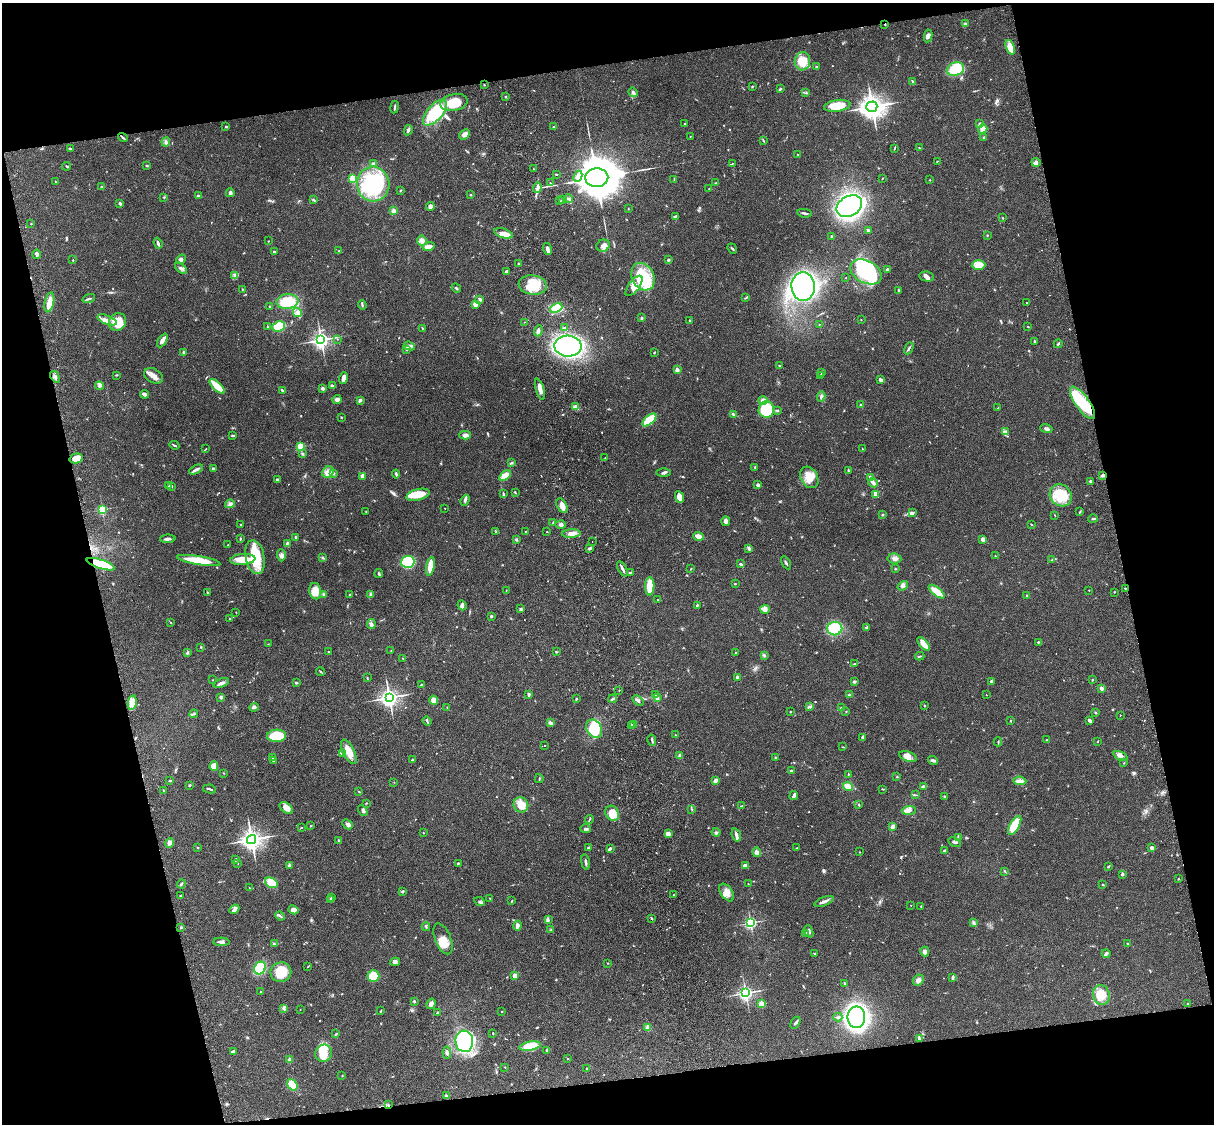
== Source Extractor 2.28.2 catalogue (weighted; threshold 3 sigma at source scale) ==
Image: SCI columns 122-4969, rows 277-4763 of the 5088 x 4927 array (HDU 1 of 3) = the unmasked area's bounding box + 8 px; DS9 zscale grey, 4 x 4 block average (1 PNG px = mean of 4 x 4 image px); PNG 1216 x 1126 px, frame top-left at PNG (2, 3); each listed source drawn as its Kron ellipse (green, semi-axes under 4 px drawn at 4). Shown black and unused: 26% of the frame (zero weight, under 3 of 4 exposures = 6% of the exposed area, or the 3 px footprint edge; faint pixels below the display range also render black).
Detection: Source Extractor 2.28.2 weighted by HDU 2 'WHT'. Background 0.0856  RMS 0.0061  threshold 0.0273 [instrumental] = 3 sigma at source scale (4.5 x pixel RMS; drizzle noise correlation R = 1.50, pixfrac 1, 0.05/0.05 arcsec/px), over >= 5 px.
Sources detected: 753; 3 too faint to see at this stretch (4 x 4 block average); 5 inside a brighter object's white glare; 1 cosmic-ray / hot-pixel residue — neither listed nor drawn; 17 coinciding with a brighter row at this scale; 35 inside a brighter listed object's ellipse — not listed separately; of the other 692, all 500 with FLUX_AUTO >= 1.57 (the completeness limit of this list) listed and drawn (192 fainter detections not listed), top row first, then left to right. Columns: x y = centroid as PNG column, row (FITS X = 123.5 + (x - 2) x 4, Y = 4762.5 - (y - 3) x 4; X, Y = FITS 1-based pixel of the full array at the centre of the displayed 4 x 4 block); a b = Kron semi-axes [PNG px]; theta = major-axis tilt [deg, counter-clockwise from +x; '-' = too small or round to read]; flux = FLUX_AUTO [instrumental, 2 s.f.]
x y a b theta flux
885 24 2 2 - 3.8
965 24 3 2 - 6
928 36 6 3 81 9.3
1010 47 7 3 -69 44
802 61 9 7 83 70
817 67 3 2 - 4.1
955 69 9 6 21 160
913 82 4 2 - 6.4
484 85 2 2 - 2.7
752 87 2 2 - 2
780 89 3 2 - 3.9
633 92 5 3 - 9.2
806 93 3 2 - 2.3
505 96 2 2 - 5.2
454 102 14 8 13 98
837 106 13 6 8 59
395 107 6 2 81 5.6
872 107 5 5 - 3000
435 113 16 7 49 210
980 123 3 2 - 4.2
685 124 2 2 - 2.4
226 126 2 2 - 4.5
554 127 2 2 - 2.6
983 129 5 3 - 22
408 130 5 3 - 8.7
465 134 6 4 43 18
690 136 2 2 - 2.2
123 137 5 2 - 4.7
983 137 2 2 - 2.2
764 141 3 2 - 2.2
166 142 4 3 - 7.7
894 148 4 2 - 2.4
920 148 3 2 - 2
71 149 2 2 - 2.3
798 155 2 2 - 4.4
937 161 2 2 - 1.8
1036 162 4 3 - 8.2
373 164 2 2 - 12
732 164 2 2 - 1.9
66 166 4 2 - 4.1
147 166 3 2 - 3.4
534 169 2 2 - 1.9
556 174 3 2 - 2.1
578 176 6 3 66 17
353 178 2 2 - 190
597 178 11 9 2 14000
674 179 4 2 - 2.4
882 179 2 2 - 1.9
930 180 2 2 - 2.6
55 181 2 2 - 1.6
550 183 2 2 - 2.3
715 183 2 2 - 1.8
373 184 17 16 - 410
102 187 3 2 - 9.6
537 187 5 3 - 9.3
709 189 2 2 - 1.7
401 190 2 2 - 2.1
230 193 4 3 - 7.9
198 195 2 2 - 5.5
471 195 3 2 - 2
164 197 3 2 - 2.6
313 199 3 2 - 3.4
569 199 4 2 - 5.3
562 200 2 2 - 1.9
559 201 3 2 - 2.4
120 203 3 3 - 4.7
849 206 13 9 28 1000
430 207 4 3 - 13
628 209 2 2 - 1.8
394 211 2 2 - 87
804 213 7 2 -11 6.7
675 216 3 2 - 4.1
1003 218 2 2 - 1.7
31 224 2 2 - 1.9
868 230 4 2 - 4.8
504 233 9 4 -18 34
987 235 2 2 - 2.6
832 236 3 2 - 3.7
268 241 2 2 - 1.6
422 241 5 4 - 13
158 243 5 2 - 9.3
428 246 6 3 14 26
603 246 7 6 - 17
547 249 6 3 -75 14
732 249 5 2 - 4.4
339 251 3 2 - 2.2
274 252 2 2 - 8.8
37 254 4 3 - 7.3
181 259 5 4 - 8.6
73 260 2 2 - 6.3
668 260 2 2 - 20
519 264 2 2 - 6.5
978 265 7 4 1 40
181 268 7 3 -41 9.3
887 269 3 2 - 6.3
506 271 3 2 - 4.8
866 272 17 11 -28 320
235 276 3 2 - 4.9
927 276 7 5 -10 15
643 277 14 11 -63 190
846 278 2 2 - 2.1
533 285 14 9 -8 90
634 286 12 5 53 32
803 287 14 11 -85 910
456 288 5 2 - 4.2
242 289 2 2 - 1.6
899 290 3 2 - 2.9
746 298 3 2 - 3.4
89 299 6 2 16 6.4
480 299 3 2 - 11
287 301 11 7 5 97
49 302 10 4 78 34
1027 303 2 2 - 3.3
476 304 3 3 - 25
362 305 5 2 - 4
269 307 3 2 - 2.6
556 308 6 4 24 70
297 312 5 3 - 11
642 318 2 2 - 18
107 320 10 4 -21 21
861 320 2 2 - 1.7
690 321 3 2 - 2.3
118 322 9 8 - 63
524 322 2 2 - 2.5
819 324 2 2 - 1.7
1028 326 2 2 - 1.7
267 327 2 2 - 2.2
279 327 6 5 - 180
422 328 2 2 - 2.1
565 328 2 2 - 4.5
538 331 5 3 - 11
337 339 2 2 - 1.9
162 340 7 4 60 16
321 340 3 3 - 1300
1034 341 2 2 - 3.6
1058 344 4 2 - 3.6
409 346 6 3 -20 9.8
568 346 13 10 -3 650
909 348 6 2 62 7.4
406 350 4 2 - 4.2
184 352 2 2 - 33
654 352 3 2 - 2.1
779 365 2 2 - 2.7
677 370 2 2 - 41
821 372 2 2 - 1.8
116 375 3 2 - 2.9
154 376 10 6 -31 25
821 376 2 2 - 2.2
55 377 6 2 -56 7.5
343 378 6 2 76 21
881 380 3 2 - 9.6
99 386 4 3 - 8.3
217 386 9 4 -44 59
332 386 4 2 - 6.1
322 388 2 2 - 11
540 389 11 2 -73 28
282 390 4 2 - 4.1
144 394 5 3 - 12
821 397 5 2 - 6.3
337 399 4 4 - 13
360 400 4 2 - 9.2
763 400 5 4 - 20
1083 403 19 7 -55 170
861 405 2 2 - 3
575 407 3 2 - 24
998 408 3 2 - 2.4
766 410 8 8 - 200
777 410 3 2 - 4
734 414 4 3 - 5.8
341 417 2 2 - 1.9
649 420 8 4 41 110
1046 429 6 3 -18 12
1006 431 3 2 - 3.9
465 435 6 4 1 13
233 436 3 2 - 3.9
174 445 5 2 - 5
301 447 2 2 - 190
206 449 2 2 - 1.6
862 449 3 2 - 2.1
302 454 3 2 - 5.1
605 457 2 2 - 1.8
76 458 6 5 - 45
512 463 2 2 - 3.7
755 467 2 2 - 2.6
214 468 3 2 - 5
196 469 7 2 26 15
848 470 3 2 - 2.8
328 472 6 5 - 29
333 473 2 2 - 7.6
663 473 7 2 0 6.3
396 474 4 2 - 6.3
1103 475 3 2 - 9.2
362 476 2 2 - 19
505 476 6 3 35 46
809 477 11 8 -61 47
870 477 3 2 - 6.4
277 480 3 2 - 3.8
1090 481 2 2 - 6.7
873 483 5 3 - 11
169 485 3 2 - 3.1
758 485 2 2 - 26
171 486 3 2 - 2.3
515 492 3 2 - 2.5
503 494 4 2 - 3.8
876 494 4 2 - 27
418 495 12 5 15 62
1061 495 12 10 -44 130
679 497 6 4 -66 23
465 500 6 3 69 8.5
230 504 5 4 - 11
562 506 8 5 -63 23
445 508 2 2 - 2.6
102 509 2 2 - 390
366 511 2 2 - 2.2
912 512 3 2 - 4.8
1080 512 3 2 - 3.1
882 515 2 2 - 3.4
1055 515 3 2 - 1.7
1093 519 5 2 - 3.9
726 521 5 3 - 13
553 523 3 2 - 5.4
1031 524 3 2 - 2.2
241 525 2 2 - 2
561 525 5 3 - 9.1
526 531 2 2 - 1.8
496 532 2 2 - 2.9
547 532 2 2 - 2.9
571 534 9 3 3 17
698 536 5 3 - 20
295 537 2 2 - 7
168 539 8 3 2 11
240 539 4 2 - 2.7
516 539 2 2 - 2.3
983 539 4 3 - 13
592 541 2 2 - 5.5
287 544 3 3 - 12
228 545 2 2 - 2.1
589 548 3 2 - 11
749 549 4 3 - 6.9
281 555 6 4 -88 11
995 556 3 2 - 2
255 557 17 9 -78 130
323 558 3 2 - 4.2
894 558 7 5 -7 15
243 559 13 5 5 58
1052 560 2 2 - 1.8
199 561 22 4 -9 86
408 562 7 6 - 190
786 563 7 2 -62 5.9
101 564 15 4 -18 120
741 564 4 3 - 6.7
430 566 9 4 79 52
622 569 8 2 -60 10
691 569 2 2 - 2
895 569 2 2 - 2.5
631 572 4 2 - 2.3
379 573 4 2 - 5.7
735 584 3 2 - 2.1
650 586 9 4 88 70
903 586 6 4 36 9.4
1125 588 2 2 - 2.1
1089 590 2 2 - 3.1
315 591 8 6 -77 45
506 591 2 2 - 1.7
207 592 2 2 - 3
937 592 9 3 -38 79
1114 592 2 2 - 1.7
371 594 3 3 - 9.6
323 595 3 2 - 3.7
350 595 2 2 - 2
1027 595 2 2 - 11
658 599 2 2 - 3.3
462 605 5 4 - 8.6
697 605 3 2 - 3.6
521 609 3 2 - 3.2
765 609 5 4 - 11
236 612 2 2 - 1.8
491 616 2 2 - 16
230 618 3 2 - 2.6
171 623 2 2 - 1.7
371 624 5 3 - 9.6
867 627 4 2 - 4.8
835 629 7 6 - 150
1038 642 3 2 - 3.4
268 644 2 2 - 1.8
924 644 8 4 -50 37
201 647 3 2 - 2.3
391 650 2 2 - 2.1
328 652 2 2 - 2.7
556 652 2 2 - 3
735 652 2 2 - 2.3
187 653 4 2 - 4.5
764 656 4 2 - 3.4
920 656 5 2 - 3.5
402 658 2 2 - 1.8
855 664 3 2 - 2.4
320 671 4 2 - 3.1
737 677 2 2 - 39
367 678 3 2 - 2.4
213 680 2 2 - 1.9
1092 680 2 2 - 2
991 681 3 2 - 3.7
854 682 3 2 - 8.6
221 683 8 3 21 13
296 683 2 2 - 7.6
421 685 2 2 - 12
1101 688 2 2 - 38
619 690 2 2 - 2.7
529 694 3 2 - 7.8
655 695 3 2 - 2.3
849 695 3 2 - 4
986 695 2 2 - 1.7
221 697 2 2 - 32
389 697 3 3 - 1600
657 698 3 2 - 7.1
576 699 3 2 - 2.6
613 699 4 2 - 4.6
434 700 4 3 - 50
638 701 6 3 -33 8.8
132 703 7 3 79 19
924 705 2 2 - 2.5
254 707 5 3 - 7
809 707 3 2 - 4.3
447 708 2 2 - 1.8
841 708 3 2 - 4.8
790 711 2 2 - 1.8
846 712 2 2 - 1.6
1096 713 3 2 - 2.3
194 714 4 2 - 4.3
1120 715 2 2 - 1.8
1089 720 4 2 - 11
427 721 5 2 - 4.1
1010 721 2 2 - 5.4
550 723 4 3 - 6.7
634 725 3 2 - 4.4
631 726 3 2 - 3.5
594 729 10 7 -58 120
675 735 2 2 - 1.6
277 736 9 6 5 100
862 737 3 2 - 7.7
652 740 6 2 -76 5
1047 740 2 2 - 2.3
1098 741 2 2 - 2.5
998 742 4 2 - 3.4
545 745 2 2 - 2
843 747 2 2 - 1.6
349 752 13 5 -63 47
342 753 4 2 - 6.3
680 755 3 2 - 6.5
1120 756 7 4 -25 16
775 757 3 2 - 1.8
908 757 9 5 -20 32
272 758 3 2 - 3
412 760 2 2 - 3.1
933 760 5 2 - 12
273 761 3 2 - 2.6
1124 763 2 2 - 3.2
214 766 5 4 - 44
791 771 2 2 - 5.2
224 773 2 2 - 1.8
848 774 3 2 - 3.1
897 777 2 2 - 2.2
539 779 4 2 - 2.7
170 780 2 2 - 3.6
715 780 3 2 - 14
1020 781 6 3 -7 21
394 782 2 2 - 1.6
189 785 3 2 - 3.4
848 786 5 3 - 24
923 787 3 3 - 8.9
209 789 6 2 -11 5.5
883 789 3 2 - 2.5
163 790 2 2 - 2.3
359 792 4 2 - 2.4
794 795 4 2 - 13
916 795 3 2 - 2.5
944 796 3 2 - 2.9
366 803 2 2 - 1.9
521 805 8 7 - 59
859 805 2 2 - 3.1
742 806 2 2 - 2.6
286 808 7 5 -34 29
692 809 2 2 - 1.9
909 810 7 4 4 14
363 811 6 3 -60 7.6
612 813 8 6 -52 60
589 819 5 2 - 3.5
347 824 5 4 - 11
1015 825 10 4 60 140
310 826 2 2 - 2.8
893 826 3 3 - 13
301 827 2 2 - 2.1
586 829 5 2 - 6.2
716 832 4 2 - 4.4
423 833 2 2 - 1.9
668 834 4 3 - 16
736 835 7 3 -73 12
958 837 3 2 - 3
251 839 4 4 - 1900
338 840 2 2 - 15
955 842 7 2 -28 7
169 843 5 4 - 13
198 847 2 2 - 2.3
589 848 3 3 - 7.1
610 848 3 3 - 5.3
797 848 4 2 - 2.4
1151 848 4 3 - 8.7
945 851 4 2 - 11
757 852 5 4 - 8.9
860 852 2 2 - 1.9
235 860 4 2 - 9.2
585 862 8 2 -81 8.8
238 863 2 2 - 1.7
458 863 3 2 - 2.6
289 865 2 2 - 55
745 866 4 2 - 19
1108 867 3 2 - 3.7
1005 871 4 2 - 3.7
1122 874 2 2 - 27
1179 879 2 2 - 1.9
271 883 7 4 -30 78
181 884 4 2 - 4
748 884 3 2 - 1.6
1103 885 2 2 - 2.7
249 888 2 2 - 3
402 892 3 2 - 4.6
727 892 10 6 -55 26
674 895 2 2 - 2
180 896 2 2 - 2.6
332 897 2 2 - 1.6
490 898 3 2 - 3.1
331 900 4 2 - 3.5
479 901 5 2 - 5.1
512 901 3 2 - 2.5
824 901 10 2 22 15
911 905 2 2 - 2.3
921 906 2 2 - 2
234 909 5 3 - 9.5
293 910 5 3 - 8.2
280 916 5 2 - 5.7
548 919 2 2 - 1.9
652 919 3 2 - 2.4
973 922 4 2 - 3
750 923 2 2 - 650
517 926 5 3 - 16
181 927 3 2 - 3.8
426 927 4 2 - 4.1
551 930 3 2 - 2.5
809 931 6 2 -69 11
806 933 3 2 - 3.4
443 939 16 8 -68 43
221 942 8 3 -1 11
274 944 3 2 - 5.9
1128 944 3 2 - 4.7
925 951 5 4 - 16
815 953 2 2 - 2.9
1106 954 4 3 - 9.8
395 962 5 4 - 11
608 963 2 2 - 2.2
308 966 2 2 - 1.9
260 968 7 5 57 100
281 972 10 10 - 75
373 976 6 5 - 81
515 976 2 2 - 110
953 977 4 2 - 12
918 980 6 5 - 15
845 983 3 2 - 3.9
261 991 2 2 - 2.9
746 993 3 3 - 950
1101 995 10 8 -75 52
414 1001 3 2 - 4
431 1004 5 3 - 14
761 1004 2 2 - 170
1188 1004 2 2 - 2.2
283 1008 2 2 - 1.7
300 1009 2 2 - 2.9
381 1011 2 2 - 2
502 1012 2 2 - 1.7
437 1013 2 2 - 5.7
838 1017 4 2 - 5.9
856 1017 11 9 89 1200
795 1023 6 2 58 6.4
648 1028 2 2 - 90
493 1033 2 2 - 3
336 1034 3 2 - 3.5
919 1039 3 2 - 5.4
464 1041 11 9 -86 330
530 1046 11 4 11 84
547 1050 3 2 - 6.6
233 1052 4 2 - 13
324 1053 9 8 - 83
447 1053 6 3 -85 9.9
568 1059 2 2 - 4.2
290 1060 2 2 - 80
505 1067 2 2 - 2.2
586 1069 2 2 - 2.7
342 1076 2 2 - 3.5
292 1085 6 4 -53 49
447 1096 4 2 - 9
388 1105 2 2 - 4.5
Overlapping masked pixels (flux is a lower limit): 5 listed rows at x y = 885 24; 1083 403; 1103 475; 101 564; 388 1105
Diffuse or blended objects may show on this block-average render without a row.